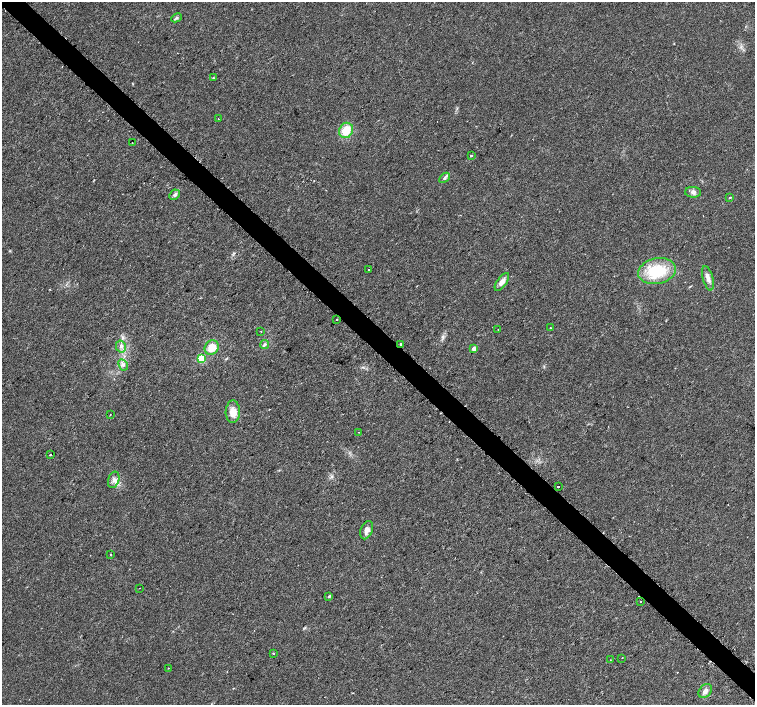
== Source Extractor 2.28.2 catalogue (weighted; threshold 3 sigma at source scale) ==
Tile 6 of 4 x 4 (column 2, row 2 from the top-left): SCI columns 1561-3065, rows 3019-4423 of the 6096 x 6087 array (HDU 1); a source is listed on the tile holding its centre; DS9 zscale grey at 2 x 2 block average (1 PNG px = mean of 2 x 2 image px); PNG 757 x 707 px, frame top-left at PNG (2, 2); each listed source drawn as its Kron ellipse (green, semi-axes under 4 px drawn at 4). Shown black and unused: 4% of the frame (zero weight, under 2 of 3 exposures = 2% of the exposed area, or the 3 px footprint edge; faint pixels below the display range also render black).
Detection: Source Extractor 2.28.2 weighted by HDU 2 'WHT'; one run over the whole footprint, this tile lists its part. Background 0.0314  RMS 0.0055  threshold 0.0248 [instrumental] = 3 sigma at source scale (4.5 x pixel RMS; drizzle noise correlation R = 1.50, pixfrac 1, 0.0396/0.0396 arcsec/px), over >= 5 px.
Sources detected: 48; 7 cosmic-ray / hot-pixel residue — neither listed nor drawn; the other 41 listed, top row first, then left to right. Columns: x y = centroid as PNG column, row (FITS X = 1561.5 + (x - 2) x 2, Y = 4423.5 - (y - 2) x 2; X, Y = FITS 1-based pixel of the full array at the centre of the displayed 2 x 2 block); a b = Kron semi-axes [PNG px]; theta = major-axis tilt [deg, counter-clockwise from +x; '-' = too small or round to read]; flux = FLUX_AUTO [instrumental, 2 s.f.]
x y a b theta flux
176 18 5 3 - 2
213 78 3 2 - 0.89
218 119 2 2 - 0.52
346 130 8 6 59 25
132 143 2 2 - 1.3
471 155 2 2 - 4
445 178 6 4 46 2.7
693 192 8 5 -2 4.7
175 195 5 4 - 3.5
730 197 2 2 - 8.3
369 270 2 2 - 5.3
657 271 19 13 12 57
708 278 12 5 -75 6.9
502 282 10 5 55 7.4
336 320 2 2 - 2.5
550 328 2 2 - 5.6
498 329 2 2 - 0.73
261 331 2 2 - 0.58
400 344 2 2 - 6
264 345 5 3 - 2.5
121 347 6 5 - 4.4
212 348 7 6 - 16
474 348 3 3 - 8.9
201 359 3 3 - 58
123 365 6 4 -62 3.7
233 412 11 7 89 14
110 415 2 2 - 0.9
359 432 2 2 - 0.82
50 455 2 2 - 3.4
114 480 8 5 72 5.9
558 486 2 2 - 12
367 530 9 6 68 7.3
111 555 2 2 - 1.4
140 588 2 2 - 1
329 596 3 2 - 1.6
641 601 2 2 - 3.7
273 653 2 2 - 1
622 658 2 2 - 1.9
610 660 2 2 - 0.53
168 668 2 2 - 0.91
705 691 8 6 49 6.1
Overlapping masked pixels (flux is a lower limit): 1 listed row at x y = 400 344
Diffuse or blended objects may show on this block-average render without a row.